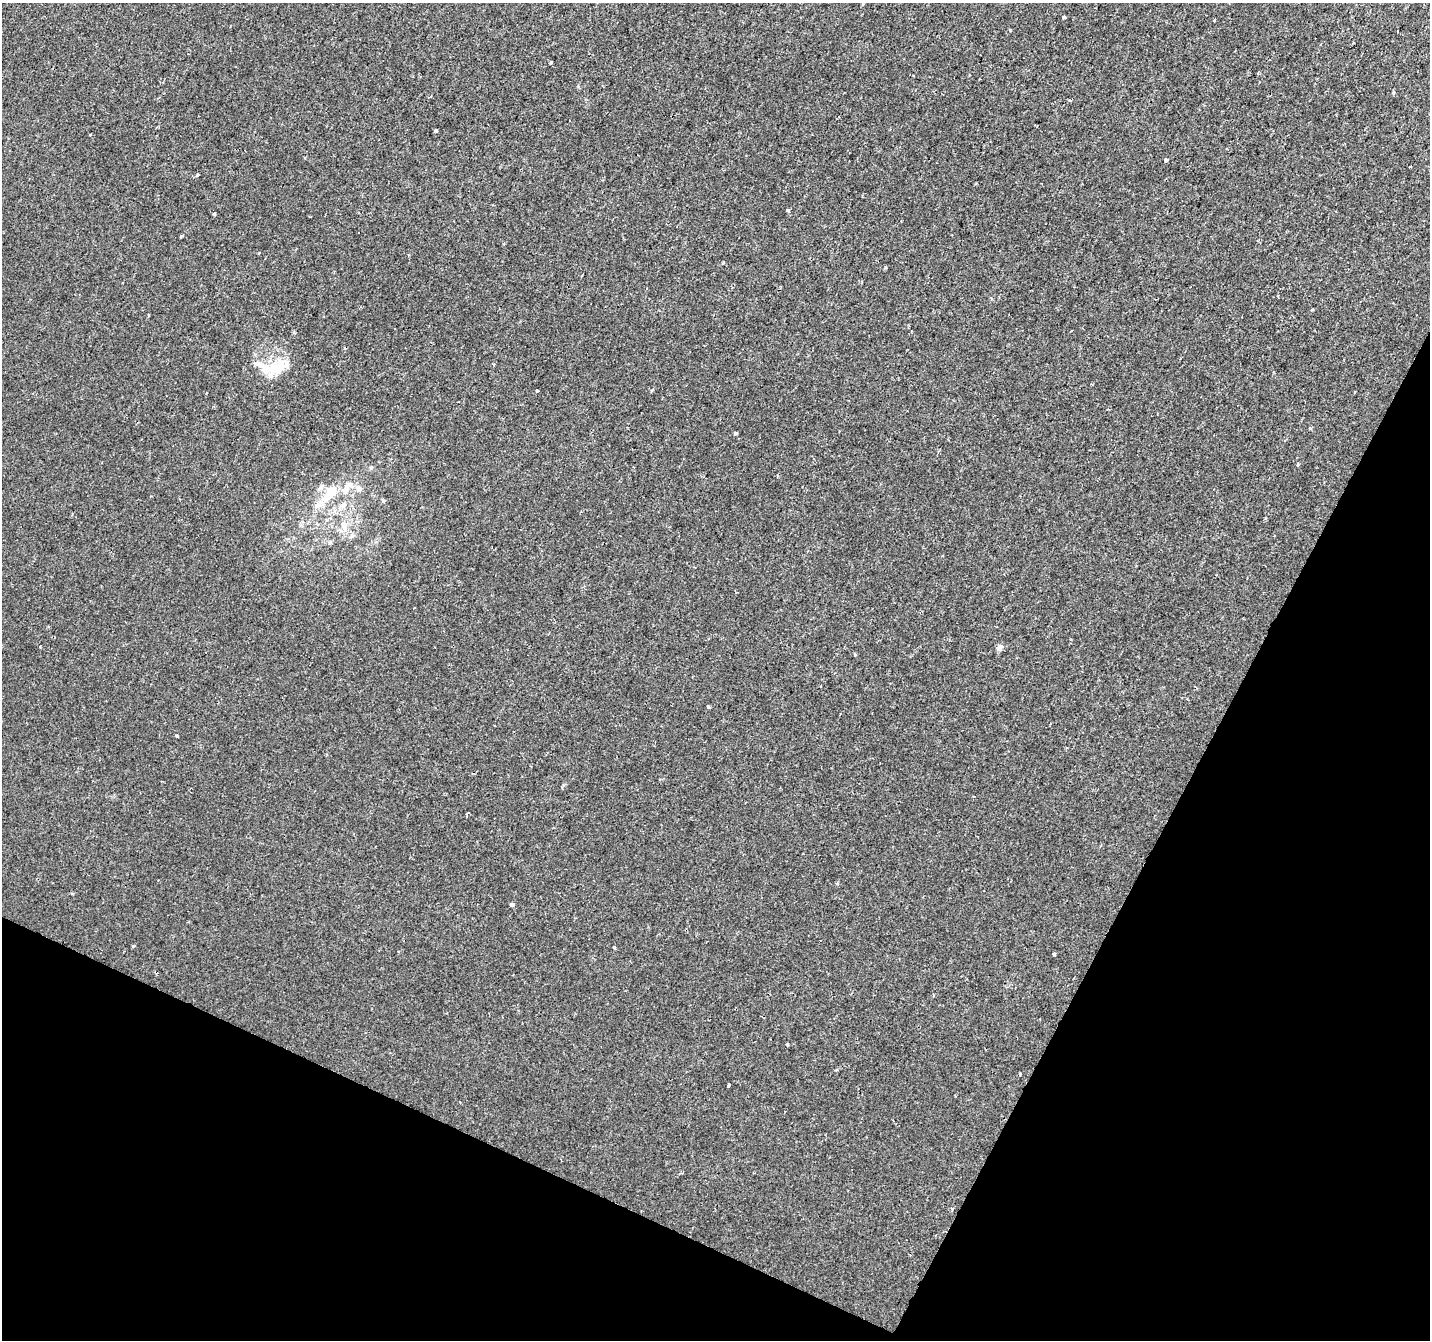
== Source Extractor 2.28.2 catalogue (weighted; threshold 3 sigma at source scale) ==
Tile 15 of 4 x 4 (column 3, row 4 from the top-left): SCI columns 2855-4282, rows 202-1539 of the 5715 x 5822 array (HDU 1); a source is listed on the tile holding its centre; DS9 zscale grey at full resolution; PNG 1432 x 1342 px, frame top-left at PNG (2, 3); no overlay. Shown black and unused: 24% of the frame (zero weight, under 2 of 3 exposures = <1% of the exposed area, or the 3 px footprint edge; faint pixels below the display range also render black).
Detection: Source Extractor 2.28.2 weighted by HDU 2 'WHT'; one run over the whole footprint, this tile lists its part. Background 2.51e-04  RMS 0.0022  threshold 0.0101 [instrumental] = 3 sigma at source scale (4.5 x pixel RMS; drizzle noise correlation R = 1.50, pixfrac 1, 0.0396/0.0396 arcsec/px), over >= 5 px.
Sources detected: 47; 1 cosmic-ray / hot-pixel residue — not listed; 4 inside a brighter listed object's ellipse — not listed separately; the other 42 listed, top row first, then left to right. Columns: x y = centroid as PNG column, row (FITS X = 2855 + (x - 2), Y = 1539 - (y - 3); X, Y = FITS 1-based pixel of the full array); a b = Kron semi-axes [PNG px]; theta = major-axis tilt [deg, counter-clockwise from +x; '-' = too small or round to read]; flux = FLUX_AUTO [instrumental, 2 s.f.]
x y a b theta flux
1064 17 3 3 - 0.62
1214 20 3 2 - 0.32
1397 31 2 2 - 0.29
551 62 3 3 - 0.4
1258 73 3 3 - 0.26
1393 93 5 4 - 0.39
1070 100 4 3 - 0.23
436 130 3 3 - 1.6
90 134 3 2 - 0.29
1166 160 4 4 - 0.62
198 174 3 3 - 0.67
787 210 3 3 - 1.1
214 214 3 3 - 0.52
181 236 3 3 - 0.37
259 253 3 2 - 0.26
1312 310 3 2 - 0.32
259 364 12 7 -32 1.3
273 368 31 12 72 4.7
537 391 3 3 - 0.75
735 433 4 4 - 0.4
1297 465 4 3 - 0.3
359 488 9 8 - 1
330 493 25 12 51 5.6
343 505 11 6 39 1.1
343 525 11 7 -52 1.2
352 536 8 5 37 0.57
415 607 3 2 - 0.23
40 646 3 2 - 0.18
999 648 9 7 39 0.72
855 655 3 3 - 0.21
708 707 4 3 - 0.34
177 736 3 3 - 0.33
468 813 4 3 - 0.33
837 883 3 3 - 0.3
511 905 4 3 - 1.8
614 948 4 3 - 1.3
1054 954 3 3 - 0.52
787 1044 3 3 - 0.41
836 1070 4 3 - 0.2
1020 1074 3 3 - 0.24
729 1085 3 2 - 0.3
952 1209 5 3 - 0.24
Unlisted compact peaks at least as high as the median listed source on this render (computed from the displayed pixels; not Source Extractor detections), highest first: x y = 133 946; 1010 30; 885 267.